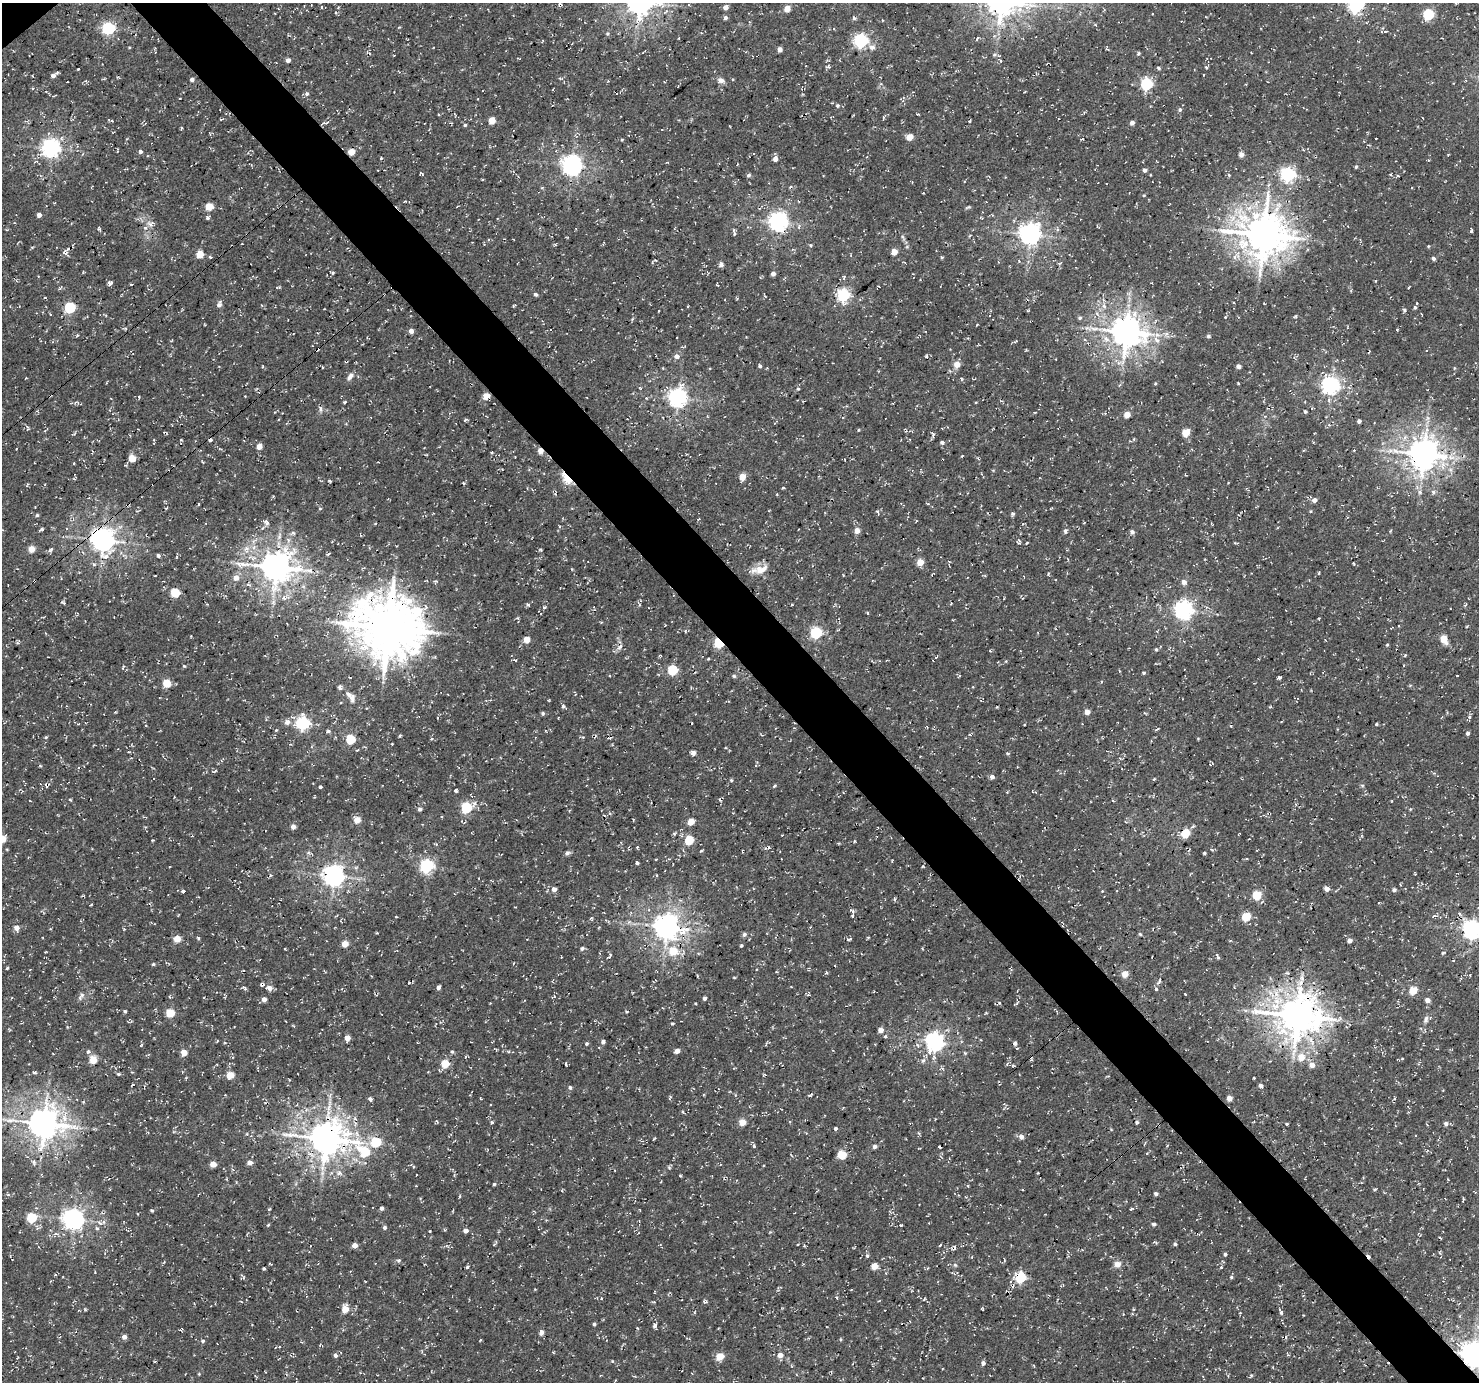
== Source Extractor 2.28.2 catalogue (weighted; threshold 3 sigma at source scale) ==
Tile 6 of 4 x 4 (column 2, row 2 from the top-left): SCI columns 1574-3050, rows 3072-4451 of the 6095 x 6076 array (HDU 1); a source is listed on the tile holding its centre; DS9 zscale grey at full resolution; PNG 1481 x 1384 px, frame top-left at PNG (2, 3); no overlay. Shown black and unused: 5% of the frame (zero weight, under 3 of 4 exposures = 8% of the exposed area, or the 3 px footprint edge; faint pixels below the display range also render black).
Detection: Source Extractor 2.28.2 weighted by HDU 2 'WHT'; one run over the whole footprint, this tile lists its part. Background 5.15e-04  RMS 0.0023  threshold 0.0104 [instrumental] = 3 sigma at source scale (4.5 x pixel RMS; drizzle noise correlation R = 1.50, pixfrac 1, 0.0396/0.0396 arcsec/px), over >= 5 px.
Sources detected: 430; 9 cosmic-ray / hot-pixel residue — not listed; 3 inside a brighter listed object's ellipse — not listed separately; the other 418 listed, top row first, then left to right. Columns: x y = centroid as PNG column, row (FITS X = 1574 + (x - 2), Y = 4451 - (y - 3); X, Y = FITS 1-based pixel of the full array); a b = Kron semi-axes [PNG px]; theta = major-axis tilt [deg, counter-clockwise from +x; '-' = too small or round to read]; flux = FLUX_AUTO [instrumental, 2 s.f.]
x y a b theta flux
1355 6 7 6 - 52
322 7 4 3 - 0.29
725 7 5 5 - 1.2
787 8 5 5 - 2.4
1428 15 5 5 - 23
725 18 6 5 - 0.49
854 18 5 4 - 0.45
882 20 4 2 - 0.15
108 28 6 6 - 35
607 33 6 5 - 0.39
994 36 5 5 - 0.4
977 38 6 2 62 0.29
861 41 6 6 - 50
872 47 9 8 - 1.1
780 50 5 4 - 1
1138 53 5 4 - 0.37
994 55 7 5 1 0.45
288 60 4 4 - 1.1
1206 67 5 3 - 0.32
1159 68 5 3 - 0.3
78 69 3 2 - 0.2
53 75 6 5 - 0.9
561 78 7 3 -9 0.29
192 80 4 4 - 0.63
721 80 9 7 -18 1
1146 84 6 5 - 32
307 94 6 6 - 0.53
837 106 6 6 - 0.45
1180 110 6 5 - 0.43
883 118 5 3 - 0.26
1423 118 3 2 - 0.16
221 119 4 3 - 0.22
492 120 5 4 - 4.4
325 123 11 2 13 0.4
1132 123 4 4 - 0.99
465 125 4 4 - 0.33
181 128 5 3 - 0.23
909 137 5 4 - 3.2
622 140 4 4 - 0.22
51 148 7 7 - 99
140 152 5 4 - 0.53
351 152 5 5 - 2.8
1241 155 5 5 - 1.3
775 159 6 5 - 1.2
572 165 7 7 - 140
1356 166 4 4 - 0.29
1144 170 4 4 - 0.67
421 173 8 3 -39 0.24
749 175 5 4 - 0.49
1229 175 5 4 - 0.37
1288 175 6 6 - 56
790 187 5 3 - 0.28
923 193 3 2 - 0.17
1144 195 4 3 - 0.26
55 203 3 2 - 0.2
209 206 5 5 - 5.1
968 207 9 3 21 0.32
39 215 4 4 - 0.94
207 218 5 4 - 0.49
778 222 7 7 - 110
150 224 10 9 - 1.3
98 228 5 3 - 0.29
1471 231 4 3 - 0.4
734 234 5 4 - 0.38
1030 234 7 7 - 160
1263 235 13 13 - 740
810 245 5 4 - 0.27
1428 246 4 3 - 0.21
65 252 8 6 -8 0.82
894 252 5 4 - 2.8
200 254 5 5 - 5.5
210 257 5 3 - 0.24
1433 258 4 4 - 0.5
721 265 7 6 - 0.64
332 273 6 4 -23 0.33
773 274 4 4 - 0.71
110 283 6 5 - 0.6
131 284 4 2 - 0.18
879 286 3 2 - 0.2
277 287 7 3 6 0.24
535 294 5 4 - 0.39
843 295 6 6 - 38
45 298 5 3 - 0.18
219 304 9 6 77 0.71
1415 307 6 5 - 0.46
70 308 5 5 - 21
1404 310 5 4 - 0.4
1295 316 4 3 - 0.3
1225 317 4 3 - 0.18
1080 318 5 5 - 0.43
1397 329 3 2 - 0.21
411 331 5 5 - 0.84
1126 332 9 9 - 420
1167 334 7 4 89 0.56
1208 336 4 4 - 0.53
1085 340 5 3 - 0.26
1015 341 5 3 - 0.25
1158 341 6 5 - 0.74
677 356 6 5 - 1.2
926 356 4 3 - 0.26
957 364 6 5 - 2.3
760 366 4 4 - 0.47
1238 366 4 4 - 0.93
1454 368 5 3 - 0.21
350 376 10 6 49 1
1155 383 4 3 - 0.25
1330 386 7 6 - 93
798 389 5 4 - 0.3
486 396 4 4 - 3.9
646 398 4 3 - 0.21
678 398 7 6 - 110
345 402 4 3 - 0.35
976 402 4 3 - 0.16
320 409 9 4 -85 0.56
1305 411 4 4 - 0.35
1127 415 4 4 - 3.2
1359 421 4 4 - 0.73
858 430 4 3 - 0.21
1186 432 5 5 - 5.6
165 433 5 2 - 0.26
933 435 8 3 67 0.49
181 440 4 2 - 0.18
210 440 4 3 - 0.45
942 442 4 4 - 0.49
259 446 6 5 - 1.6
16 449 3 2 - 0.17
540 451 5 4 - 2
1423 454 9 9 - 410
962 456 3 2 - 0.2
515 457 2 2 - 0.13
132 458 5 5 - 3.5
742 477 4 4 - 4
567 478 11 6 -50 13
330 481 3 3 - 0.34
783 488 4 3 - 0.24
1420 492 6 5 - 0.53
1434 492 6 6 - 0.62
1314 500 6 5 - 1
199 504 3 2 - 0.2
928 504 4 3 - 0.23
166 508 4 2 - 0.18
320 509 5 3 - 0.23
877 512 6 4 -44 0.29
37 515 4 4 - 0.33
266 522 9 6 -57 0.76
1084 523 3 2 - 0.19
263 528 5 3 - 0.29
42 529 4 3 - 0.37
857 530 5 5 - 2
1065 531 7 4 74 0.54
1390 531 4 3 - 0.2
1132 532 5 5 - 0.66
293 533 5 5 - 0.44
103 540 8 7 - 220
1026 543 3 2 - 0.18
31 549 5 5 - 2.8
246 549 10 9 - 1.9
51 550 7 4 46 0.51
541 550 5 3 - 0.28
328 554 5 3 - 0.29
158 556 4 4 - 0.51
920 562 4 4 - 4
1353 563 3 2 - 0.19
276 567 10 9 - 420
760 570 24 10 12 2.8
1319 573 5 3 - 0.22
1048 574 4 3 - 0.29
236 578 6 6 - 1.7
34 581 3 3 - 0.19
1184 582 7 7 - 0.96
175 593 5 5 - 10
284 598 8 6 -68 0.83
63 602 6 3 -24 0.33
792 605 3 2 - 0.29
1465 605 3 3 - 0.32
1183 610 7 6 - 100
867 613 4 3 - 0.23
1319 618 3 3 - 0.21
388 628 21 19 -9 1100
816 633 5 5 - 25
526 639 4 4 - 3.6
1444 639 6 5 - 5
1325 640 4 2 - 0.16
719 643 5 4 - 19
1387 645 4 3 - 0.24
619 647 10 5 51 0.79
1156 649 5 4 - 0.33
660 655 4 3 - 0.25
48 657 3 2 - 0.14
936 657 7 3 52 0.27
1006 661 5 3 - 0.2
184 666 4 4 - 0.28
123 668 5 3 - 0.26
672 670 5 5 - 16
1143 673 4 3 - 0.3
734 676 5 5 - 0.32
959 676 3 2 - 0.38
1279 678 4 3 - 0.38
167 683 5 5 - 7.6
339 687 7 4 -77 0.6
352 698 12 6 -87 0.96
563 706 6 4 -35 0.42
997 707 4 2 - 0.17
1271 707 4 3 - 0.25
1087 712 4 4 - 2.1
542 713 4 4 - 0.39
1469 717 5 4 - 0.52
287 722 6 5 - 1.3
303 723 6 6 - 42
1376 724 4 3 - 0.29
276 730 5 4 - 0.36
328 731 5 4 - 0.37
1467 733 4 4 - 0.61
762 735 5 3 - 0.24
399 736 4 3 - 0.28
46 737 4 4 - 0.26
582 737 6 2 -9 0.37
1198 738 5 3 - 0.17
350 739 5 5 - 12
128 752 4 3 - 0.2
693 753 5 4 - 1
1007 753 5 3 - 0.23
1120 758 5 4 - 0.29
215 771 6 3 37 0.26
992 777 5 4 - 0.84
731 780 5 4 - 0.31
1362 785 6 3 -19 0.26
320 787 3 3 - 0.34
456 790 3 3 - 0.43
1035 792 4 3 - 0.22
467 808 6 5 - 20
420 809 5 4 - 0.65
1410 809 4 3 - 0.19
357 820 5 5 - 3.5
691 821 5 4 - 3.9
293 827 4 4 - 1.3
1185 833 5 5 - 9.7
674 834 5 4 - 0.29
192 836 3 3 - 0.17
2 839 5 5 - 4.9
689 840 5 5 - 11
436 844 4 4 - 0.24
1212 850 5 4 - 0.29
701 851 4 3 - 0.25
308 853 6 4 18 0.35
567 853 8 5 18 0.51
1204 853 3 3 - 0.35
656 859 4 2 - 0.17
637 863 3 3 - 0.47
427 866 6 6 - 44
333 876 7 7 - 170
1400 885 4 3 - 0.21
554 889 4 4 - 1.2
1327 889 4 4 - 1.6
1394 890 4 4 - 0.59
183 891 4 3 - 0.54
1257 895 5 5 - 8.4
894 899 6 3 -90 0.27
91 905 3 2 - 0.19
852 911 8 4 -36 0.46
1434 916 6 3 35 0.35
396 917 3 2 - 0.17
1246 917 5 5 - 8
591 918 5 4 - 0.3
666 927 8 8 - 290
810 927 4 4 - 0.21
16 928 5 5 - 1.6
1471 930 7 6 - 110
377 933 3 3 - 0.2
744 934 5 5 - 0.63
1140 934 5 4 - 0.24
198 938 4 3 - 0.34
177 939 5 5 - 3.9
1230 941 5 3 - 0.19
1349 941 5 5 - 0.76
345 944 5 4 - 3.7
741 945 4 4 - 0.3
582 948 5 4 - 0.55
673 951 6 6 - 6.3
1443 953 5 3 - 0.3
610 956 9 4 52 0.42
1217 956 8 3 -66 0.38
153 964 4 4 - 0.27
7 968 4 3 - 0.26
826 973 5 3 - 0.27
1287 973 5 3 - 0.29
1125 974 5 4 - 4
734 977 5 3 - 0.18
1395 980 4 3 - 0.21
262 985 4 4 - 0.67
438 987 5 4 - 0.69
269 988 6 5 - 1.3
1156 989 5 5 - 0.34
1413 990 5 5 - 7
1185 994 3 2 - 0.16
81 996 13 5 57 0.78
554 997 6 3 13 0.26
704 998 4 3 - 0.64
264 999 4 4 - 1.3
1427 1000 5 5 - 1.3
999 1003 5 3 - 0.3
125 1011 4 3 - 0.38
627 1011 4 2 - 0.23
170 1013 5 5 - 7.6
1297 1016 13 11 4 680
1426 1019 10 6 78 0.8
672 1023 5 3 - 0.26
881 1030 4 4 - 1.8
885 1036 4 4 - 0.29
347 1038 4 4 - 2.4
217 1041 4 3 - 0.17
603 1042 4 4 - 0.66
935 1042 7 6 - 100
1015 1043 6 5 - 0.7
586 1044 4 4 - 0.39
141 1045 5 3 - 0.26
918 1045 6 5 - 0.57
88 1051 6 5 - 0.59
677 1051 4 4 - 1.5
452 1052 5 4 - 0.36
184 1053 4 4 - 3.2
965 1053 5 4 - 0.29
1301 1057 6 6 - 4.3
93 1060 8 7 - 2.6
445 1064 5 5 - 7.3
566 1064 3 2 - 0.28
1312 1065 5 5 - 2
35 1072 4 4 - 0.42
118 1074 5 4 - 0.33
230 1075 5 4 - 5.4
1254 1078 3 2 - 0.22
132 1085 4 3 - 0.18
1261 1086 6 5 - 0.61
570 1088 5 4 - 0.51
810 1095 5 3 - 0.43
1229 1098 4 4 - 2.2
492 1122 4 3 - 0.3
742 1122 5 4 - 4.3
1137 1122 4 4 - 0.39
44 1124 10 9 - 440
1287 1124 4 3 - 0.25
1446 1124 5 5 - 0.8
835 1128 4 4 - 0.44
1021 1137 5 5 - 1.2
326 1138 11 9 6 510
376 1142 5 5 - 15
754 1146 5 3 - 0.38
939 1146 4 3 - 0.59
875 1147 4 4 - 0.87
365 1152 10 6 -44 11
842 1155 5 5 - 9.7
34 1162 6 4 -50 0.44
249 1163 5 5 - 1.4
213 1164 4 4 - 3.5
339 1173 10 6 -25 1.1
680 1176 3 2 - 0.23
494 1184 4 3 - 0.31
968 1186 4 3 - 0.22
1374 1189 4 3 - 0.28
1156 1194 4 4 - 0.49
8 1195 5 3 - 0.3
460 1196 4 3 - 0.37
1463 1200 5 2 - 0.26
382 1208 4 4 - 0.67
269 1209 5 2 - 0.23
1131 1209 6 4 18 0.26
152 1211 5 3 - 0.27
31 1218 5 5 - 12
73 1219 7 7 - 150
103 1222 6 4 -88 0.54
1154 1224 4 4 - 0.41
268 1225 5 3 - 0.22
97 1228 6 4 -22 0.41
385 1228 5 5 - 0.47
429 1231 3 2 - 0.23
466 1231 6 5 - 0.77
1440 1238 4 2 - 0.26
1155 1242 7 3 -18 0.28
494 1244 5 3 - 0.23
1175 1244 4 4 - 0.39
355 1245 4 4 - 1.8
804 1245 4 4 - 0.23
940 1245 3 2 - 0.41
1225 1254 4 3 - 0.41
867 1256 5 4 - 0.38
398 1260 5 5 - 0.44
1117 1264 6 5 - 2.3
955 1265 6 4 -44 0.36
874 1266 5 4 - 3.8
467 1267 4 3 - 0.46
1221 1267 5 4 - 0.27
264 1269 3 3 - 0.32
55 1275 4 2 - 0.17
1020 1277 5 5 - 20
1231 1277 4 4 - 0.34
836 1297 5 3 - 0.25
924 1299 5 2 - 0.18
704 1302 6 3 -14 0.36
345 1309 5 4 - 4.8
1281 1312 5 4 - 0.48
1123 1314 3 2 - 0.15
594 1324 4 3 - 0.44
655 1326 5 4 - 0.71
637 1328 3 2 - 0.25
541 1333 6 5 - 1.1
124 1337 4 4 - 1.3
840 1339 5 3 - 0.24
480 1340 3 2 - 0.19
203 1341 5 4 - 0.42
1288 1354 6 3 -47 0.26
1473 1354 8 7 - 240
335 1355 5 4 - 0.58
780 1355 5 5 - 1.6
720 1356 5 5 - 5.9
612 1361 5 4 - 0.22
983 1363 5 4 - 0.65
1034 1366 4 3 - 0.18
1251 1376 6 4 63 0.31
Overlapping masked pixels (flux is a lower limit): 17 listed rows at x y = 351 152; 1263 235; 486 396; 165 433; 210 440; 540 451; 567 478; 103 540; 34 581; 388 628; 719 643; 333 876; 262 985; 1297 1016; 326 1138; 1020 1277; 1473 1354
Isophote crosses this tile's border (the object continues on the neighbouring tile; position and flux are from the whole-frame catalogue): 4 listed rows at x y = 1355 6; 2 839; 1471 930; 1473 1354
Unlisted compact peaks at least as high as the median listed source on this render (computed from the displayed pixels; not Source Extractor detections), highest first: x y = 901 1225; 528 605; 370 1099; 1013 514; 544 607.